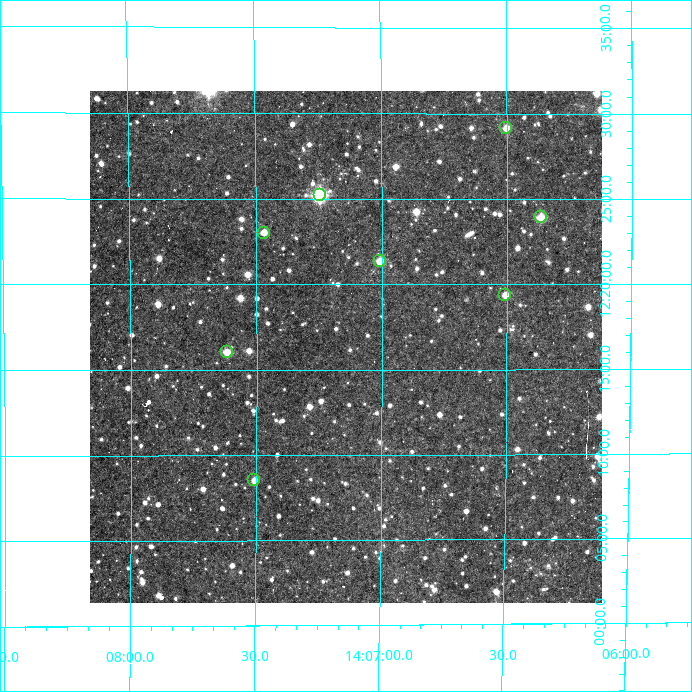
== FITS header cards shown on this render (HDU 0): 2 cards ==
NAXIS1  =                  512
NAXIS2  =                  512

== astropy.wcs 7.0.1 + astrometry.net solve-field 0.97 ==
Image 512 x 512 px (HDU 0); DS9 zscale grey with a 90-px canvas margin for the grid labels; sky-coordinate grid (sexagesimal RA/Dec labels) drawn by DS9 from the SOLVED WCS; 8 Tycho-2 reference stars matched to detected sources circled (green)
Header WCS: RA---TAN/DEC--TAN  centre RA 14:07:09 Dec +12:16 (211.79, +12.27 deg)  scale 3.52 arcsec/px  FOV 30.0' x 30.0'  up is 0 deg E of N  parity normal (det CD < 0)
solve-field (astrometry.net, Tycho-2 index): VERIFIED the header's WCS against the Tycho-2 star catalogue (verified at 2 index scales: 8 matches each, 0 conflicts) and refined it, rather than solving blind
Solved WCS: RA---TAN-SIP/DEC--TAN-SIP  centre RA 14:07:09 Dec +12:16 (211.79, +12.27 deg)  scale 3.51 arcsec/px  FOV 30.0' x 30.0'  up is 0 deg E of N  parity normal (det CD < 0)
The solver's refit moves the header's centre by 1.5 arcsec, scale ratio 0.9991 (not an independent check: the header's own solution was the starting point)
Tycho-2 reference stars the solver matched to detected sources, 8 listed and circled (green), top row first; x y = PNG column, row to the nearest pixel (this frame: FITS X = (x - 90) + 1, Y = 512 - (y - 91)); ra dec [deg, ICRS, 3 dp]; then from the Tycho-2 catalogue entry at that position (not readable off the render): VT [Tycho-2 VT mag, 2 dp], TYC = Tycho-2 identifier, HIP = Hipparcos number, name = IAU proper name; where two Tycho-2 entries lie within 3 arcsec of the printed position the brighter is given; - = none
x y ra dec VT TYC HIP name
506 128 211.626 +12.486 12.09 904-73-1 - -
320 195 211.812 +12.420 9.57 904-103-1 - -
541 217 211.591 +12.399 11.50 904-76-1 - -
264 233 211.867 +12.384 12.31 904-62-1 - -
380 261 211.752 +12.356 11.95 904-45-1 - -
505 295 211.626 +12.323 12.26 904-7-1 - -
227 352 211.905 +12.268 11.47 904-12-1 - -
254 480 211.877 +12.142 12.37 904-293-1 - -